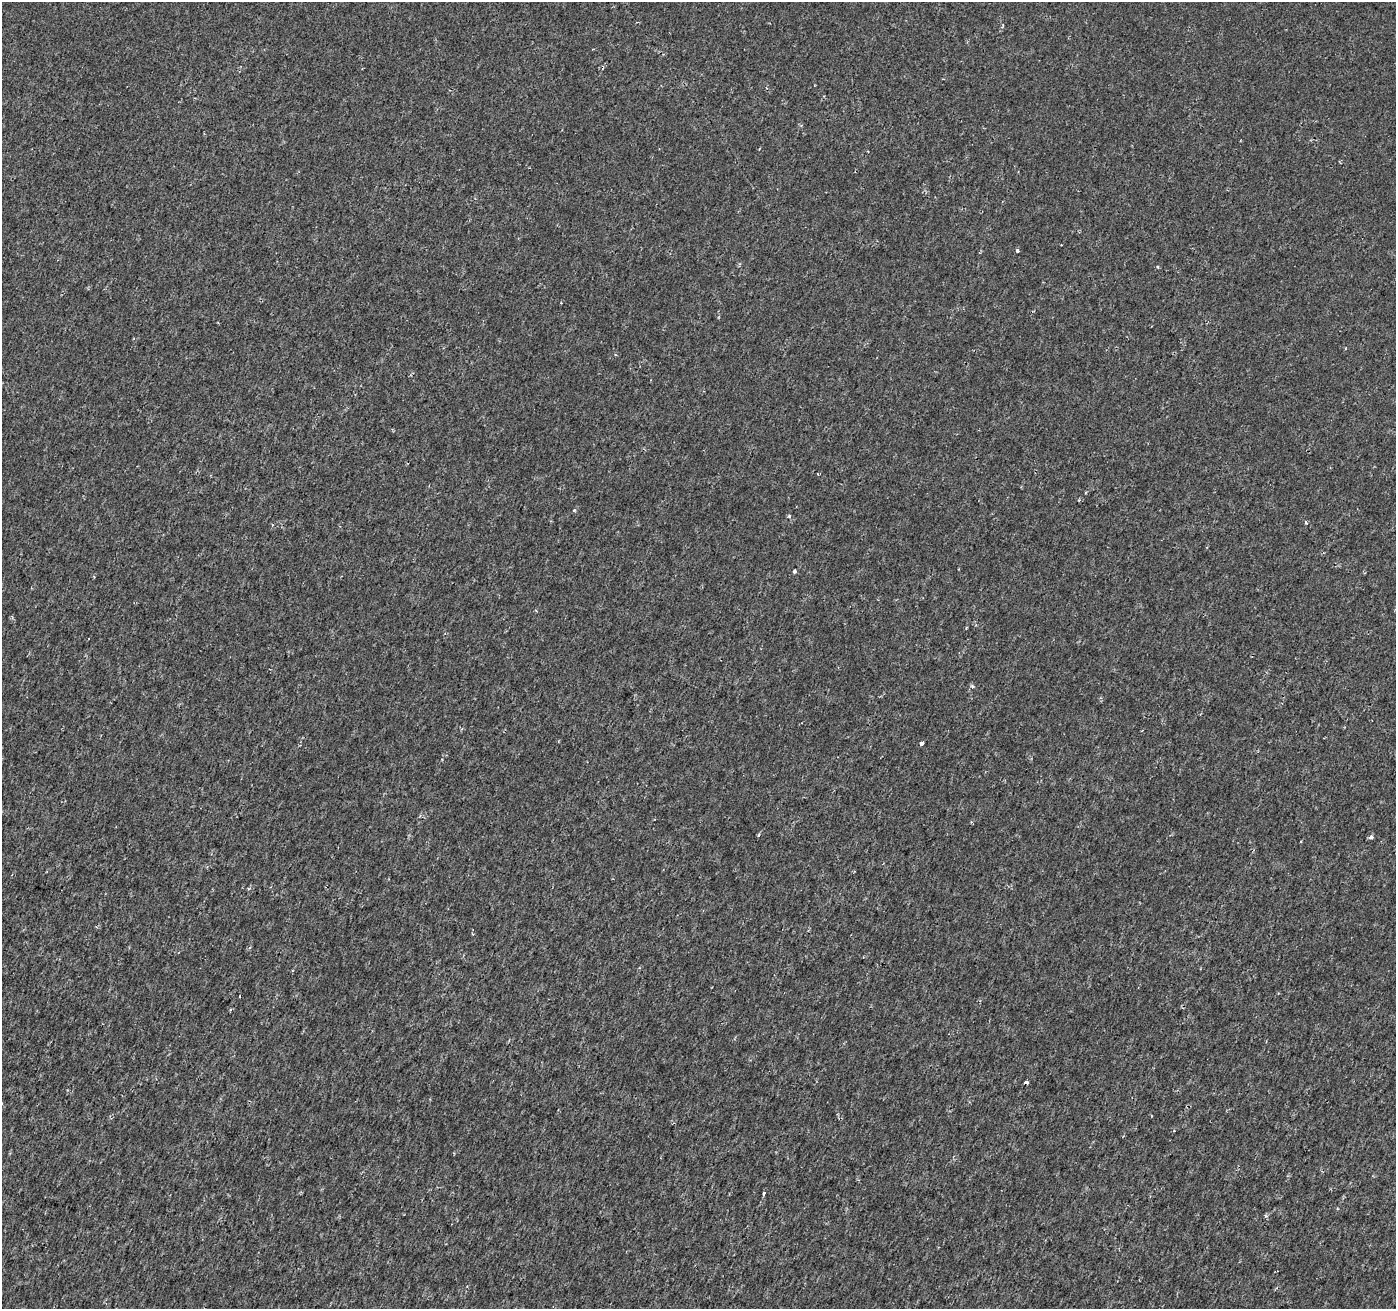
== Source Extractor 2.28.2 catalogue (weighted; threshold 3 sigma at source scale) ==
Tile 7 of 4 x 4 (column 3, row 2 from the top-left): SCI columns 2798-4191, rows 2891-4197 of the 5588 x 5717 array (HDU 1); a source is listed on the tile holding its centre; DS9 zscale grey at full resolution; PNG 1398 x 1311 px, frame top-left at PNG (2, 2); no overlay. Shown black and unused: <1% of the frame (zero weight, under 2 of 3 exposures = <1% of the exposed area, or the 3 px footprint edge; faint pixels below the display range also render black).
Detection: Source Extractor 2.28.2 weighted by HDU 2 'WHT'; one run over the whole footprint, this tile lists its part. Background -6.86e-05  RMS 0.0018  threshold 0.00829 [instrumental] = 3 sigma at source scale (4.5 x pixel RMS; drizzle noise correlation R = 1.50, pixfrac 1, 0.0396/0.0396 arcsec/px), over >= 5 px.
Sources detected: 9; all 9 listed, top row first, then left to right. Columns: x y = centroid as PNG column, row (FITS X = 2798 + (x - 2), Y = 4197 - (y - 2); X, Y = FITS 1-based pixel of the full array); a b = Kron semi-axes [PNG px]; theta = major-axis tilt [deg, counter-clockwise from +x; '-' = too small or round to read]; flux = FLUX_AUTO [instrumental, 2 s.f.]
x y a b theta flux
1017 250 3 3 - 0.64
789 516 4 3 - 0.24
794 571 3 3 - 0.41
972 687 5 5 - 0.28
922 743 4 3 - 1
758 835 5 3 - 0.2
1371 837 5 4 - 0.48
1026 1082 4 3 - 0.94
764 1193 3 3 - 0.57
Overlapping masked pixels (flux is a lower limit): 1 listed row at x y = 1026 1082